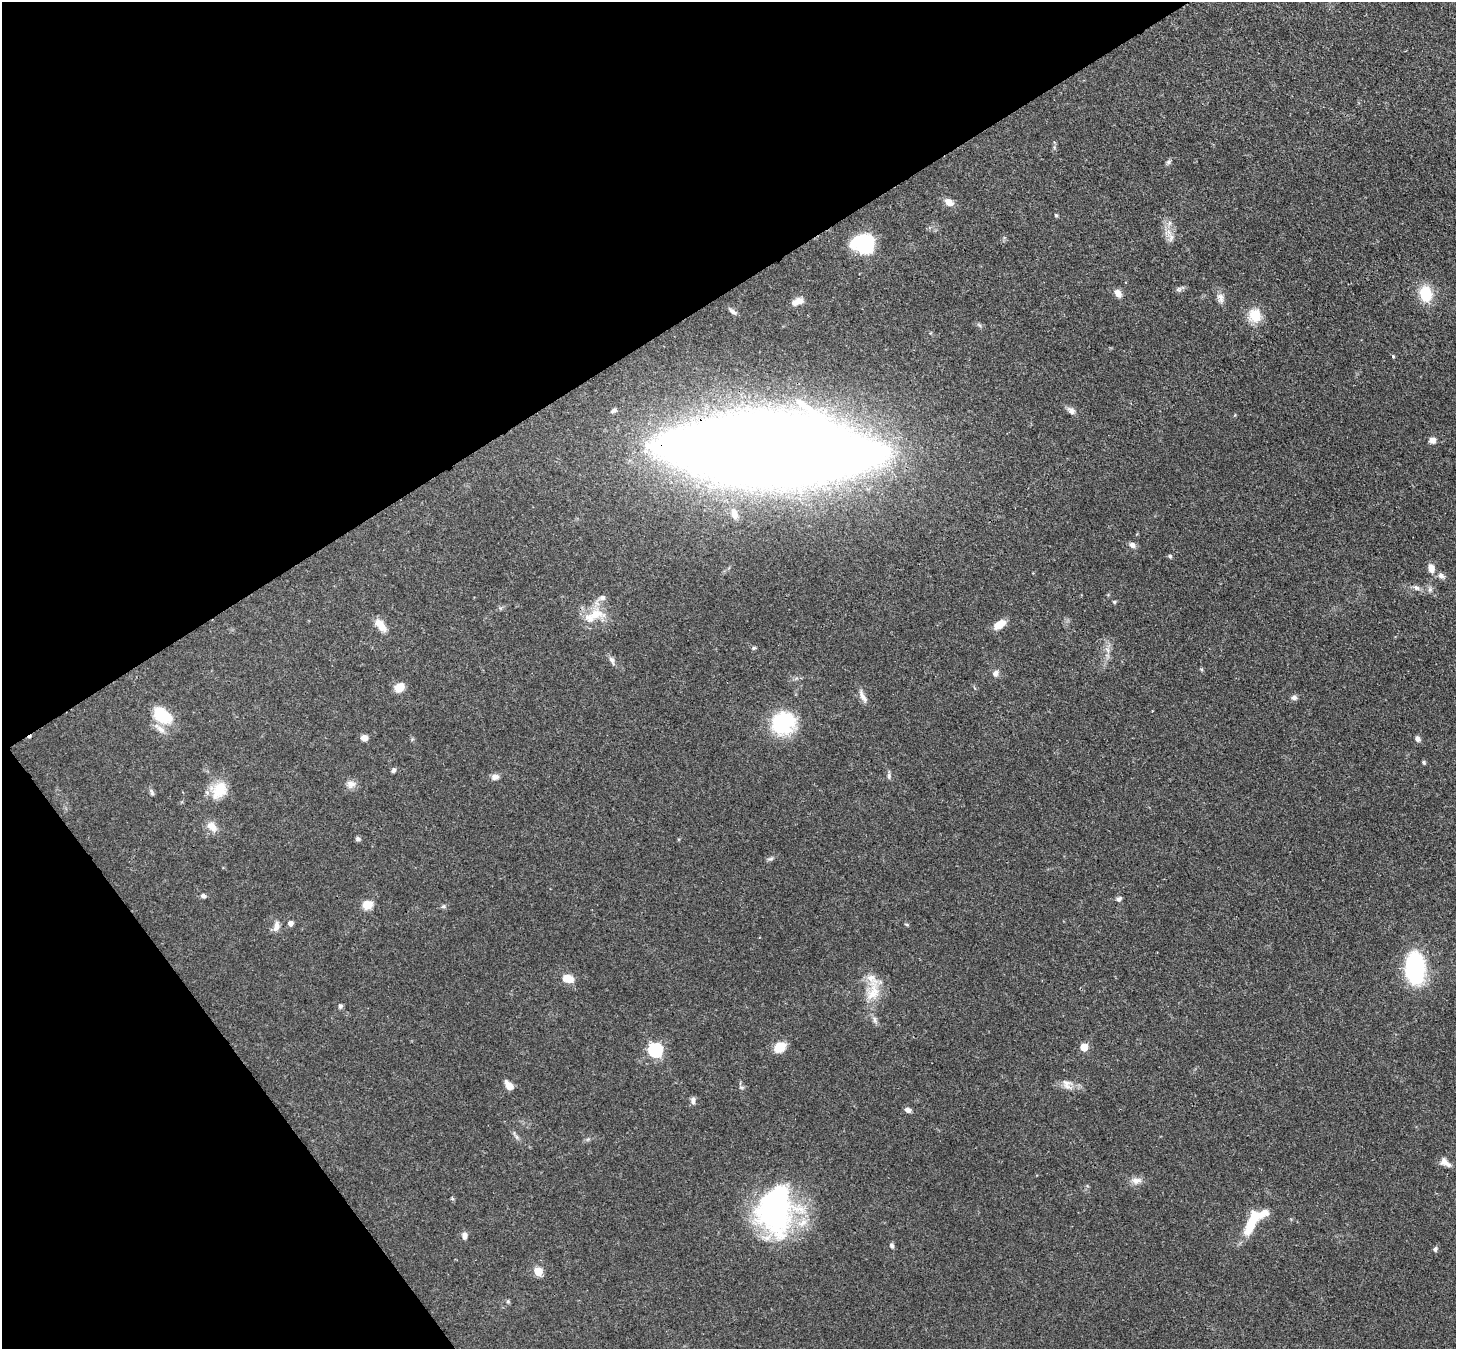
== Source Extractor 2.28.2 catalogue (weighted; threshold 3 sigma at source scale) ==
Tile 5 of 4 x 4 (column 1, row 2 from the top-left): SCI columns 79-1532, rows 2904-4250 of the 5971 x 5944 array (HDU 1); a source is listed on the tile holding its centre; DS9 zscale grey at full resolution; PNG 1458 x 1351 px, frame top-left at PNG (2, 2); no overlay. Shown black and unused: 30% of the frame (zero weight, under 3 of 4 exposures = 7% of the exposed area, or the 3 px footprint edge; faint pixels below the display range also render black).
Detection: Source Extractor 2.28.2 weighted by HDU 2 'WHT'; one run over the whole footprint, this tile lists its part. Background 0.0932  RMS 0.0041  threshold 0.0184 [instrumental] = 3 sigma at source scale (4.5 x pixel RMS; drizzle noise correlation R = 1.50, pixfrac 1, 0.05/0.05 arcsec/px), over >= 5 px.
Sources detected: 86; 1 inside a brighter object's white glare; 1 cosmic-ray / hot-pixel residue — not listed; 6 inside a brighter listed object's ellipse — not listed separately; the other 78 listed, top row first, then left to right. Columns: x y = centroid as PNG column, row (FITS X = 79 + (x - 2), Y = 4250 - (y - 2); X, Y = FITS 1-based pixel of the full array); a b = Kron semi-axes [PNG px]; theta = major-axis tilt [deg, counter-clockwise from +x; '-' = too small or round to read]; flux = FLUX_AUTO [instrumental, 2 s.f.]
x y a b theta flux
1168 162 7 5 45 0.86
949 202 11 8 -32 3.1
1056 215 4 4 - 0.7
1171 238 12 6 78 2.1
862 243 20 18 -1 31
1179 289 9 6 15 1.1
1118 293 9 7 -54 2.9
1426 294 16 12 -79 13
1220 298 15 8 -76 2.5
799 301 11 8 -15 2.8
733 311 11 6 -41 1.4
1255 315 19 17 -83 7.7
1393 356 5 4 - 0.44
1071 410 10 8 -38 2
614 411 8 5 22 0.96
1432 440 9 8 - 2
770 448 120 36 -1 2600
734 514 11 6 -73 2.9
1132 545 8 6 -30 1.7
1170 556 5 4 - 0.73
1431 568 10 7 -76 3.5
1441 576 9 6 -31 1.7
1416 588 9 6 -28 1.5
1430 589 8 6 76 1.2
602 598 8 7 - 1.7
1114 602 5 4 - 0.54
595 615 25 14 16 9.9
381 625 17 8 -53 5
999 625 14 8 32 5.3
754 648 6 4 20 0.63
612 660 13 6 -64 1.5
996 673 9 7 60 1.8
399 687 9 8 - 6.1
863 696 20 6 -60 2.4
1294 698 8 6 4 1.4
162 715 22 14 -36 14
783 723 18 17 - 37
364 738 7 6 - 2.9
1417 739 7 6 - 1.5
1424 762 4 4 - 0.75
393 770 6 5 - 1
889 776 9 5 -88 0.97
495 777 10 7 1 2
351 784 12 10 -4 2.7
219 790 23 19 52 9.9
152 792 10 5 -72 0.94
212 827 16 10 -49 4
358 839 7 6 - 0.92
771 859 8 4 9 0.83
203 896 6 5 - 1.1
1119 899 7 5 30 1.2
367 905 12 10 19 4.7
443 906 6 5 - 0.72
290 923 5 5 - 1.9
907 924 7 3 -19 0.43
276 926 12 7 75 2.7
1415 967 23 13 -88 73
568 979 13 9 -17 5.4
873 992 32 16 77 11
340 1006 6 5 - 0.9
780 1047 12 9 34 7.7
1084 1047 5 5 - 9.5
655 1050 6 6 - 71
1067 1084 17 11 -49 3.5
509 1085 11 7 -53 3.6
741 1087 7 4 -19 0.63
693 1101 9 6 -89 1.4
908 1110 7 5 -35 1.7
517 1137 7 4 -71 0.86
1444 1162 12 9 -55 2.4
1136 1180 15 9 2 2.8
775 1210 54 39 86 90
1252 1221 38 12 67 13
464 1236 8 6 -86 1.9
892 1245 7 5 -75 0.99
1435 1249 7 5 80 0.88
538 1271 5 5 - 13
508 1301 6 4 72 0.5
Overlapping masked pixels (flux is a lower limit): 1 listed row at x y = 770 448